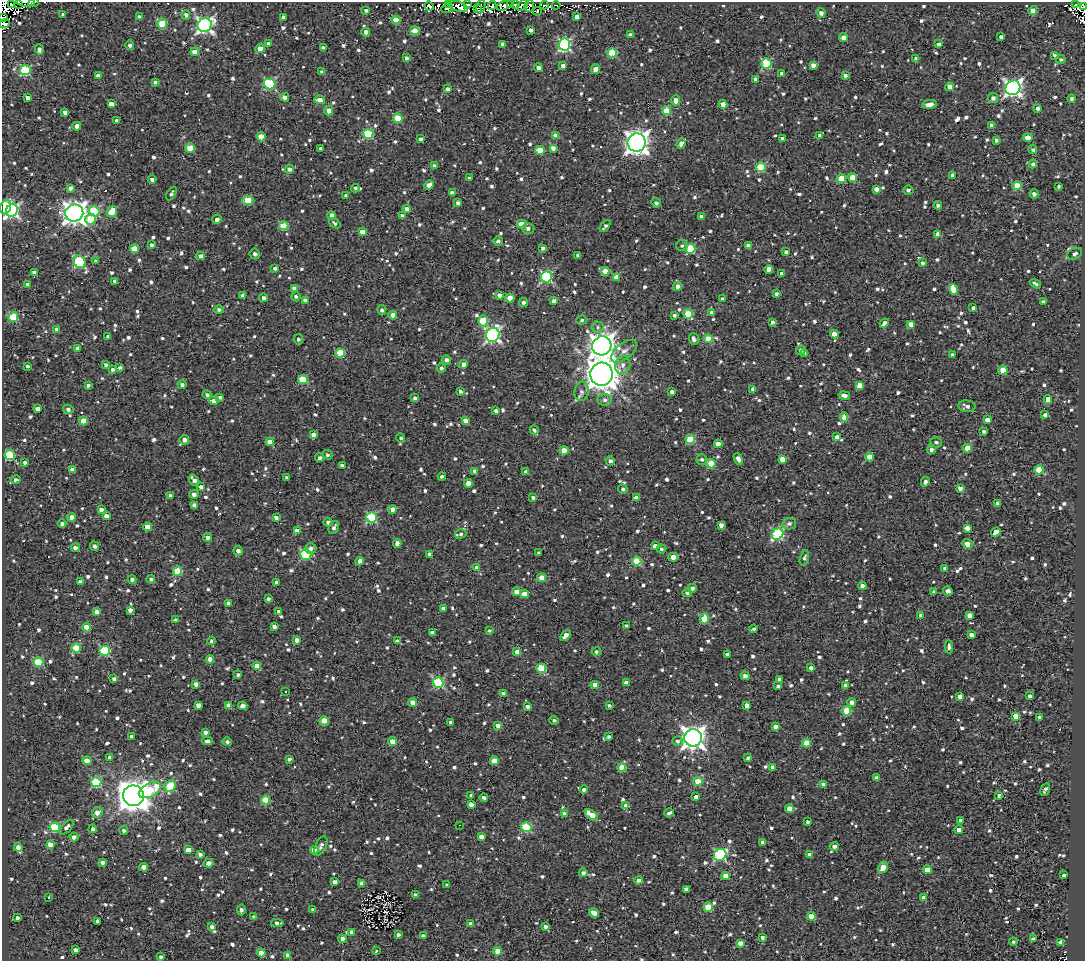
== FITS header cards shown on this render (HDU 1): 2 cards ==
NAXIS1  =                 1083
NAXIS2  =                  959

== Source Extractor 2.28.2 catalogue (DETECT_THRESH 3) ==
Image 1083 x 959 px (HDU 1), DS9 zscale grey, 1 PNG px = 1 image px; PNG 1087 x 963 px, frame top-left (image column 1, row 959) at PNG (2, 2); each listed source drawn as its Kron ellipse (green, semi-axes under 4 px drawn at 4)
Background 1.75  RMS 4.9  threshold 14.6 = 3 sigma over >= 5 px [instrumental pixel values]
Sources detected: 1237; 6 with non-positive FLUX_AUTO (blend fragments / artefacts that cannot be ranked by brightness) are neither listed nor drawn; of the other 1231, the 500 brightest by FLUX_AUTO listed and drawn (731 fainter detections omitted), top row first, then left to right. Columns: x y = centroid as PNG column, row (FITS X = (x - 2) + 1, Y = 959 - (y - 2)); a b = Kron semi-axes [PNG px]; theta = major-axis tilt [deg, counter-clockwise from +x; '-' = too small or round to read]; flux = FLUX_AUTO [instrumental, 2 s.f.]
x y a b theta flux
26 2 9 2 -3 4300
34 2 5 2 - 850
18 3 3 2 - 1200
11 4 3 2 - 3200
448 4 2 2 - 800
467 4 4 3 - 8700
511 4 3 2 - 1600
515 4 3 2 - 1300
1075 4 3 2 - 1500
505 5 8 3 27 2200
523 5 7 3 43 2900
544 5 4 3 - 4900
556 5 4 2 - 2200
429 6 5 3 - 790
458 6 10 5 -18 1500
481 6 7 3 75 2200
492 6 4 3 - 1400
529 6 6 4 84 3900
1083 6 4 3 - 1400
447 8 6 3 18 970
477 8 2 2 - 1000
366 10 4 3 - 780
1033 10 4 4 - 3300
537 11 4 3 - 850
821 13 5 4 - 1400
63 15 4 3 - 1500
186 15 4 4 - 1100
3 17 3 2 - 4000
140 17 4 4 - 1600
283 17 4 3 - 980
577 17 4 4 - 2400
396 20 4 4 - 5900
5 23 5 4 - 13000
162 24 5 5 - 11000
205 25 7 7 - 100000
531 30 4 3 - 1400
415 31 4 4 - 7200
366 32 4 4 - 1800
630 35 4 4 - 1400
1001 37 3 3 - 1100
843 38 4 4 - 2200
268 44 4 3 - 1200
503 44 4 4 - 2200
564 44 6 6 - 48000
939 44 4 3 - 1100
130 45 5 4 - 790
323 48 4 4 - 1100
39 49 5 4 - 1400
260 49 4 4 - 3000
195 52 4 4 - 3900
612 53 5 4 - 14000
1055 55 3 3 - 740
406 58 4 3 - 1100
916 59 4 4 - 1100
1061 59 5 4 - 760
766 63 5 5 - 20000
813 65 4 4 - 1800
563 66 4 4 - 1800
538 67 4 3 - 1700
596 69 5 4 - 3200
25 70 5 5 - 23000
322 72 4 3 - 890
782 74 4 4 - 1500
845 75 4 3 - 1100
98 76 4 4 - 2000
755 79 4 3 - 1300
155 82 4 4 - 730
269 84 6 5 - 28000
949 87 4 4 - 2400
1013 88 8 7 - 120000
447 89 4 3 - 1700
285 97 4 4 - 1500
27 98 4 3 - 1600
993 98 5 5 - 1300
1072 98 4 4 - 830
319 100 5 4 - 3800
676 100 5 4 - 2500
111 104 4 4 - 2300
723 104 4 4 - 2500
929 104 7 4 6 2600
1038 108 4 3 - 1300
329 111 5 4 - 2600
667 111 4 4 - 9000
65 112 4 4 - 1700
398 118 5 4 - 11000
117 121 3 3 - 1400
991 125 4 3 - 830
77 126 4 4 - 2500
368 134 5 5 - 19000
556 135 4 4 - 2300
819 135 4 3 - 850
261 137 4 4 - 6200
1028 137 5 4 - 2300
782 138 4 3 - 1300
420 139 4 3 - 1200
996 140 4 3 - 810
637 143 9 9 - 270000
681 143 5 4 - 2000
190 148 4 4 - 7200
321 148 3 3 - 860
553 148 4 4 - 1600
540 150 4 4 - 8800
1033 150 4 4 - 740
1033 164 4 4 - 1100
434 166 4 4 - 1100
761 167 5 5 - 17000
289 169 4 4 - 1200
953 175 4 3 - 1800
469 178 3 3 - 790
841 178 4 4 - 9100
853 178 4 4 - 6400
152 179 4 3 - 1400
429 185 5 4 - 2500
1017 186 4 4 - 9400
1059 186 3 3 - 750
70 188 4 3 - 1100
355 188 4 4 - 840
877 189 4 4 - 2500
908 190 5 4 - 780
171 193 7 4 60 740
452 193 4 4 - 1500
1034 194 4 4 - 1400
346 195 4 3 - 750
248 200 5 4 - 10000
458 203 4 4 - 1400
656 203 5 4 - 950
938 205 4 3 - 840
6 207 7 5 77 24000
407 209 4 4 - 2200
12 210 6 5 - 65000
94 211 5 5 - 20000
112 212 6 4 54 8600
74 213 9 8 - 250000
332 215 4 4 - 2400
402 216 4 4 - 1300
701 216 4 3 - 730
91 219 5 5 - 11000
217 219 4 4 - 1500
335 223 6 4 -36 760
522 224 4 4 - 6300
284 226 5 4 - 9900
605 226 7 3 52 860
528 228 6 5 - 1000
362 232 4 4 - 3500
938 234 4 4 - 4300
498 241 5 4 - 760
152 245 3 3 - 800
682 246 5 5 - 730
749 246 4 4 - 2700
543 248 4 3 - 1200
134 249 4 4 - 7400
690 249 5 5 - 19000
786 252 4 3 - 810
255 254 5 5 - 920
1075 254 8 5 24 1100
578 255 4 3 - 880
200 256 4 4 - 1800
96 261 4 3 - 1100
80 262 7 5 -51 32000
923 263 3 3 - 830
275 268 4 3 - 1000
769 269 4 4 - 3300
605 271 4 4 - 7300
34 272 4 3 - 1400
782 273 4 3 - 1700
546 277 5 5 - 40000
617 277 4 4 - 4300
115 281 4 3 - 970
1035 284 6 3 -31 760
28 285 4 4 - 1700
677 286 4 4 - 2300
295 288 4 3 - 2800
953 289 5 4 - 7000
776 294 4 4 - 890
243 295 3 3 - 1200
499 295 4 4 - 1400
296 297 5 4 - 780
264 298 4 4 - 1300
510 298 4 4 - 4600
723 299 4 3 - 1300
305 300 4 3 - 1300
554 301 4 3 - 1400
523 302 5 4 - 940
1043 302 4 4 - 1300
973 308 4 3 - 870
219 310 5 4 - 840
382 310 5 4 - 910
712 313 4 4 - 1800
688 314 5 5 - 11000
393 315 4 4 - 3200
674 315 4 3 - 760
13 317 5 5 - 15000
582 320 5 4 - 750
483 321 5 5 - 12000
772 322 3 3 - 1000
884 323 5 3 - 1600
911 324 4 4 - 2700
597 327 6 5 - 800
56 329 4 4 - 930
834 334 4 4 - 3200
493 335 7 6 - 85000
108 336 4 3 - 770
298 339 5 4 - 840
694 339 6 5 - 1600
708 339 4 4 - 6200
602 346 10 9 - 300000
78 348 4 4 - 1400
801 350 5 4 - 1200
624 351 15 8 39 2400
340 353 4 4 - 12000
805 353 4 3 - 940
952 355 3 3 - 740
447 360 5 4 - 1300
464 364 4 4 - 2100
106 365 4 3 - 780
623 365 9 7 74 1700
28 366 3 3 - 860
120 368 4 3 - 850
441 368 4 4 - 1000
113 370 4 4 - 910
1003 370 5 4 - 7000
602 374 11 11 - 560000
303 379 5 4 - 14000
88 385 4 3 - 910
182 385 4 4 - 1100
859 385 4 4 - 4300
753 389 4 4 - 1400
460 391 4 4 - 790
582 391 10 7 81 1500
672 392 4 3 - 1600
207 395 4 3 - 800
844 395 6 4 -11 1900
220 397 4 4 - 770
415 398 4 3 - 1000
1048 399 4 4 - 3200
605 400 7 6 - 1200
214 401 5 4 - 1700
967 406 8 6 -8 1400
38 409 4 3 - 2300
68 409 5 4 - 1000
496 411 3 3 - 1200
1045 415 3 3 - 1400
844 417 4 4 - 2200
987 420 4 4 - 2900
83 421 4 4 - 5400
465 421 4 4 - 3000
534 430 4 3 - 830
984 431 4 3 - 1000
313 435 4 4 - 1500
837 437 4 3 - 1700
401 438 4 4 - 780
690 439 5 5 - 14000
184 440 5 5 - 1600
270 442 4 4 - 4000
936 442 6 5 - 930
718 444 4 4 - 3100
967 448 4 4 - 6700
931 449 4 4 - 1400
564 450 4 4 - 4500
10 455 5 5 - 20000
327 455 5 4 - 780
870 457 4 4 - 3600
320 458 4 4 - 890
702 459 5 5 - 770
738 459 6 4 -67 1600
782 459 4 4 - 3800
610 461 4 4 - 1200
25 463 3 3 - 790
711 464 4 4 - 11000
342 465 4 3 - 940
72 469 4 4 - 1800
1039 470 4 4 - 9400
475 471 4 4 - 1400
526 472 4 4 - 1100
442 477 4 3 - 820
287 478 4 3 - 1000
16 480 5 3 - 760
194 480 6 4 -50 1600
925 482 5 4 - 1300
468 483 4 4 - 3200
201 487 4 4 - 1300
960 488 4 3 - 1500
623 489 5 4 - 900
194 494 4 4 - 1400
170 496 4 3 - 1700
533 497 4 3 - 1000
636 498 4 4 - 2600
998 503 4 4 - 1100
194 505 4 4 - 1600
101 510 4 4 - 1700
392 510 4 4 - 3100
106 516 4 4 - 2100
72 517 4 4 - 2700
371 517 5 5 - 26000
276 518 4 3 - 1400
328 522 4 4 - 1100
62 524 4 4 - 1000
789 524 7 5 12 1100
721 525 4 4 - 1900
148 527 4 4 - 6300
334 527 7 4 65 1000
967 528 4 4 - 2300
297 531 4 4 - 3200
996 532 5 4 - 2500
461 534 6 4 15 750
778 534 6 5 - 32000
208 537 4 4 - 1600
397 543 4 4 - 2000
967 544 5 4 - 2400
95 546 5 4 - 1100
655 546 4 4 - 1700
76 548 4 3 - 1500
311 549 6 5 - 1400
661 549 5 4 - 790
238 551 5 4 - 1800
539 553 4 3 - 840
306 554 5 5 - 25000
430 554 3 3 - 1500
673 557 5 4 - 4800
804 558 8 4 75 890
360 561 4 4 - 3500
637 561 5 4 - 13000
477 568 4 4 - 3500
944 568 4 3 - 770
177 571 5 4 - 13000
542 578 4 4 - 6100
132 579 4 4 - 1200
151 579 4 4 - 820
80 582 4 4 - 1900
276 582 3 3 - 840
862 586 4 4 - 1600
692 588 4 4 - 1000
948 591 5 4 - 1800
517 592 4 4 - 3400
934 592 4 3 - 880
687 593 5 4 - 740
524 594 4 4 - 3600
268 599 3 3 - 920
229 603 4 4 - 1800
443 608 4 3 - 950
130 610 4 4 - 1300
279 611 4 4 - 920
96 612 4 4 - 2100
969 615 4 4 - 2100
920 616 3 3 - 860
704 619 6 4 74 9400
176 620 3 3 - 1000
626 626 3 3 - 820
87 627 4 4 - 4900
274 627 4 3 - 1200
754 629 4 3 - 830
489 630 4 4 - 770
432 633 4 4 - 1500
566 635 6 4 50 2300
971 635 4 4 - 2100
297 640 4 4 - 1900
212 641 4 4 - 790
397 641 4 3 - 1800
949 647 6 4 -87 1200
76 648 4 4 - 11000
105 651 5 5 - 24000
517 652 4 4 - 2800
596 652 5 4 - 820
727 655 4 3 - 2000
210 659 4 4 - 3200
38 662 5 4 - 15000
257 666 4 4 - 5500
541 668 5 4 - 13000
811 668 3 3 - 1700
238 675 4 3 - 820
745 676 4 4 - 1500
114 679 4 4 - 1100
779 679 4 3 - 1200
438 682 5 5 - 30000
626 683 4 4 - 2400
196 684 4 4 - 1600
595 685 4 4 - 2600
778 686 4 3 - 800
846 686 4 4 - 2100
286 692 3 3 - 1100
503 693 4 4 - 910
960 696 4 4 - 2500
1029 696 4 3 - 1100
852 702 4 4 - 1700
413 703 4 4 - 3500
198 705 4 3 - 1800
229 705 4 4 - 3100
609 705 3 3 - 880
747 705 4 4 - 2500
243 706 4 4 - 2000
528 706 4 3 - 1200
847 711 4 4 - 12000
1016 716 4 4 - 4800
1040 717 4 3 - 1500
554 720 5 4 - 780
324 721 4 4 - 8200
451 722 4 3 - 920
498 726 4 4 - 2700
775 727 4 4 - 1600
205 732 4 4 - 1400
131 736 3 3 - 800
609 737 4 4 - 750
693 738 9 8 - 260000
207 741 5 4 - 1400
392 741 4 4 - 3300
678 741 5 5 - 900
227 742 5 4 - 880
807 743 4 4 - 7200
109 757 3 3 - 810
748 758 3 3 - 1000
289 759 4 3 - 930
87 761 4 4 - 5400
494 761 4 4 - 8100
622 767 4 4 - 7500
773 767 4 3 - 1400
876 778 4 4 - 1200
698 781 4 4 - 8200
96 782 5 5 - 23000
824 784 4 4 - 2000
170 786 6 5 - 16000
1045 789 7 3 62 1100
150 790 12 7 29 13000
584 790 4 4 - 1400
471 795 3 3 - 780
133 796 10 10 - 620000
999 796 4 3 - 970
484 797 4 3 - 870
696 797 4 3 - 2300
265 800 4 4 - 10000
471 805 4 4 - 2400
626 806 4 4 - 4000
789 808 4 4 - 4600
97 812 5 4 - 2400
564 813 4 4 - 990
669 813 5 3 - 860
591 815 7 4 -36 7800
960 820 4 3 - 970
808 822 3 3 - 750
459 825 3 2 - 1000
55 827 5 5 - 19000
67 827 9 5 49 1500
526 827 5 5 - 21000
93 829 4 4 - 940
124 830 4 4 - 760
959 830 4 4 - 2800
74 837 4 4 - 1600
481 837 4 4 - 2200
763 842 4 4 - 2000
50 844 4 4 - 3000
321 846 10 5 64 1200
834 846 4 4 - 1200
18 847 4 4 - 2100
188 850 4 4 - 3900
314 850 4 4 - 6700
200 854 4 3 - 1100
809 854 4 4 - 1200
720 855 6 5 - 39000
102 862 4 3 - 1100
209 863 5 4 - 2500
144 867 4 4 - 2800
883 867 6 4 55 7800
927 870 4 4 - 6400
583 873 4 4 - 1100
1063 875 3 3 - 740
726 876 4 4 - 4200
638 880 4 4 - 1500
335 882 4 4 - 1800
362 883 4 4 - 1300
447 885 4 3 - 790
686 889 4 3 - 1300
415 895 4 4 - 1100
924 897 4 3 - 1400
49 898 3 3 - 1400
708 907 5 4 - 12000
241 910 5 3 - 1200
313 910 4 3 - 1100
594 913 5 4 - 3300
811 916 4 4 - 6400
254 917 4 3 - 770
17 918 3 3 - 950
98 921 4 3 - 1300
277 923 6 3 -6 1100
471 924 4 4 - 1800
545 926 4 4 - 1200
212 927 4 4 - 1200
352 932 4 4 - 1300
398 935 3 3 - 950
423 936 4 3 - 1200
762 937 3 3 - 970
342 939 4 4 - 2000
1033 939 4 3 - 1900
1013 942 4 4 - 750
1061 942 4 3 - 4000
740 943 4 3 - 2500
76 950 4 3 - 1200
376 951 3 3 - 980
498 951 4 4 - 4000
261 953 4 4 - 4300
288 955 4 3 - 1500
161 957 4 3 - 790
At the frame edge (FLAGS 8, measured only in part): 7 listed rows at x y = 26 2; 34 2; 18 3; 11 4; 1083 6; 3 17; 5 23
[731 fainter detections neither listed nor drawn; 6 non-positive-flux detections neither listed nor drawn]